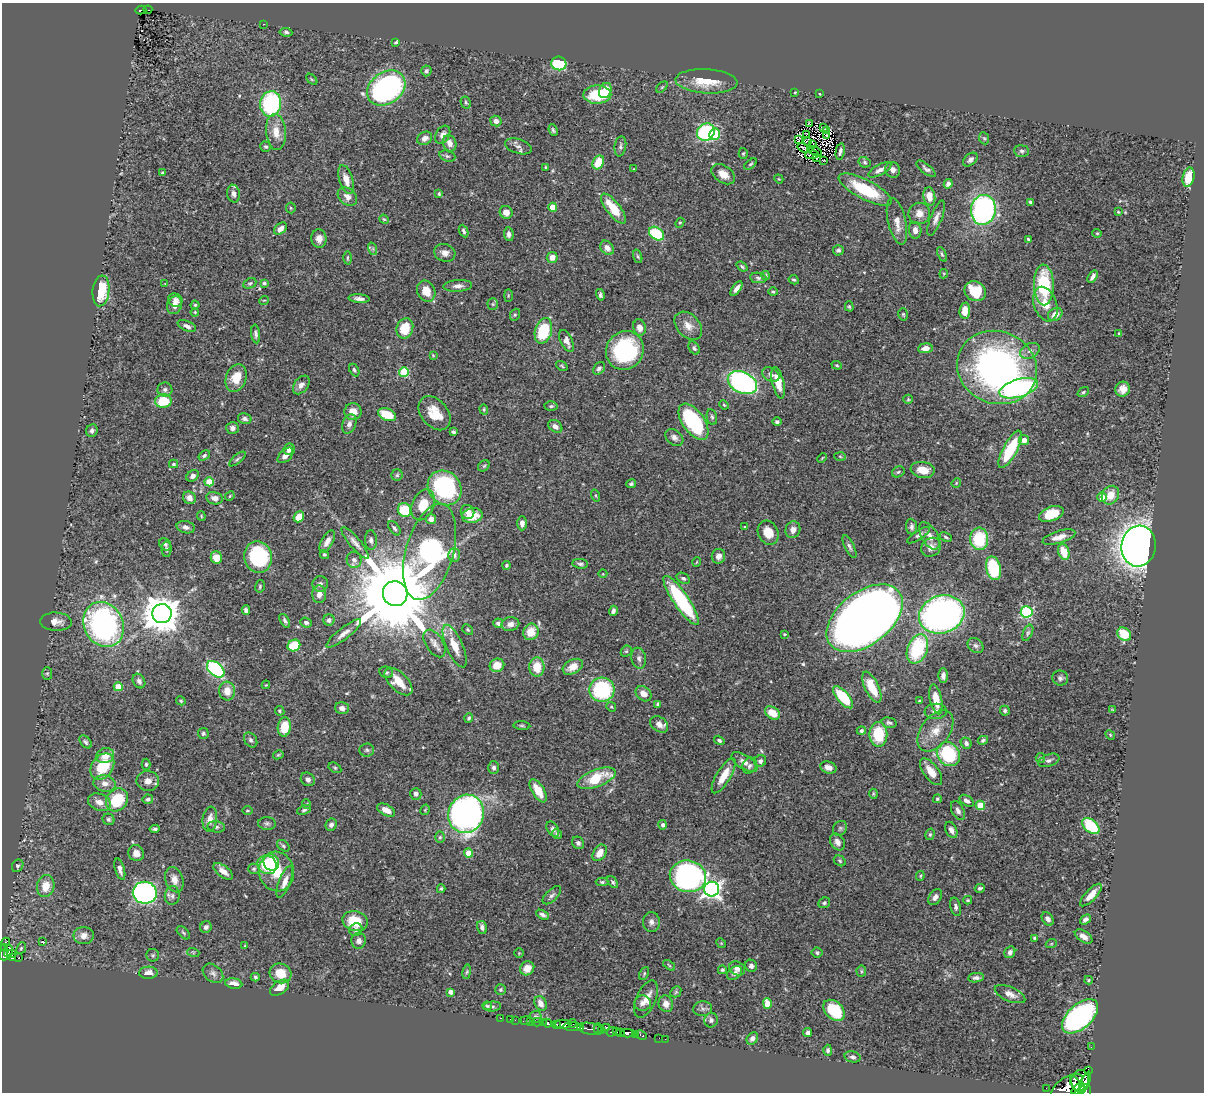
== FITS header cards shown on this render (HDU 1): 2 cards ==
NAXIS1  =                 1202
NAXIS2  =                 1090

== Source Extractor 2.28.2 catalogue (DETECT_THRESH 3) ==
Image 1202 x 1090 px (HDU 1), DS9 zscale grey, 1 PNG px = 1 image px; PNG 1206 x 1094 px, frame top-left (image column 1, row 1090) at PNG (2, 3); each listed source drawn as its Kron ellipse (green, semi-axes under 4 px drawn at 4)
Background 0.738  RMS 0.019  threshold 0.0573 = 3 sigma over >= 5 px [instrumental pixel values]
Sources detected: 495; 1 with non-positive FLUX_AUTO (blend fragments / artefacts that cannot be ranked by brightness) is neither listed nor drawn; the other 494 listed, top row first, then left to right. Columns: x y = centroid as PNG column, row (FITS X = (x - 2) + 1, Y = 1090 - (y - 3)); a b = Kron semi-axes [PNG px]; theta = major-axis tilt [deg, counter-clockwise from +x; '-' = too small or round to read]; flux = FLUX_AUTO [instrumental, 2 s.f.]
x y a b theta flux
141 10 5 3 - 9.4
148 10 4 2 - 4.5
264 24 3 2 - 1.8
286 32 6 4 -8 2.6
396 42 4 3 - 2.1
559 63 7 7 - 110
426 71 5 5 - 2.7
312 79 6 4 -45 1.5
706 81 31 12 -3 35
662 87 7 4 44 1.5
386 88 21 15 37 300
605 91 8 6 65 22
795 92 3 2 - 1.1
820 94 3 2 - 0.89
597 95 14 9 0 52
466 103 6 5 - 2.2
271 104 13 10 81 140
496 121 5 5 - 6.7
809 123 3 2 - 1.2
823 127 3 2 - 1.2
553 130 6 3 -67 2.3
826 131 2 2 - 0.67
276 132 18 10 -85 17
706 132 9 8 - 120
715 134 6 5 - 44
443 135 10 6 59 6.3
807 135 4 2 - 1.6
827 136 3 2 - 1.5
425 138 8 6 29 7.2
984 138 6 5 - 1.9
799 140 4 2 - 0.36
807 141 4 2 - 0.95
450 143 8 6 -68 8.3
813 144 4 2 - 1.9
518 146 13 7 -18 5.6
620 146 10 5 81 3.7
266 147 5 5 - 2.4
803 148 5 2 - 1.2
815 151 7 2 -29 0.48
840 151 8 4 78 3.3
1022 151 7 6 - 2.9
743 153 5 4 - 1.7
812 155 6 2 4 1.6
447 156 8 5 -18 2.6
817 157 3 2 - 1.4
824 160 3 2 - 1.8
970 160 8 5 43 4.5
598 162 7 5 64 30
864 162 6 5 - 2.4
751 164 7 4 38 2.1
545 167 4 3 - 1.5
634 169 3 2 - 0.78
926 169 11 5 -38 4
880 170 13 5 28 6.3
893 170 8 7 - 5.7
163 173 3 3 - 2.1
723 174 13 8 -34 14
1189 177 10 6 77 25
346 179 15 6 -73 13
779 179 5 3 - 1.1
948 184 5 4 - 4.1
865 190 29 9 -27 64
233 194 9 6 -80 5.9
439 194 3 3 - 1.6
929 196 9 5 -81 14
347 197 10 8 -40 8.5
1030 202 4 3 - 2.2
553 207 4 4 - 30
291 208 5 5 - 1.5
613 209 18 7 -52 35
983 210 15 12 81 260
506 212 6 6 - 9.5
1118 212 3 3 - 1.4
919 213 11 10 - 12
936 218 19 5 68 7.3
384 219 5 4 - 1.5
897 221 24 9 -77 13
680 223 5 4 - 1.5
280 229 7 5 41 6.6
915 230 8 6 -84 7.2
464 231 6 4 -64 2.6
1097 233 5 4 - 1.4
509 234 7 5 -83 4.7
656 234 8 6 -36 64
319 238 9 7 -83 8.2
1028 239 3 3 - 1.5
607 248 8 6 -52 7.9
373 249 6 4 -72 2.3
838 250 5 5 - 3
445 253 11 8 -17 7.8
942 254 8 4 -65 2.1
638 256 7 4 -71 2
552 257 5 5 - 8.2
348 258 6 2 90 1.6
742 266 6 3 -39 2.2
944 274 5 4 - 1.4
766 276 4 4 - 2.1
1093 277 7 3 54 4.6
758 278 8 5 -9 2.8
794 280 5 4 - 2.1
250 283 7 5 26 2.2
264 283 4 3 - 1.8
165 284 3 3 - 0.93
1044 285 20 10 -88 88
458 286 14 6 3 6.7
736 288 8 4 55 6.4
101 291 15 8 83 54
426 291 11 8 -63 20
975 291 11 9 -31 39
773 292 4 4 - 1.6
508 295 6 3 90 1.3
600 295 6 4 -76 3.3
359 299 10 4 -4 5.3
175 300 7 6 - 5.1
264 300 5 3 - 1.1
493 304 5 5 - 2.1
1045 304 18 11 -71 20
175 305 9 7 71 7.6
195 305 4 4 - 1.7
849 306 5 4 - 1.9
965 311 8 5 84 15
195 312 4 3 - 1.4
903 314 6 4 -74 1.9
1055 314 8 6 33 11
515 315 6 5 - 1.8
187 326 10 5 -23 5.2
688 326 16 11 -46 14
639 327 8 6 -75 9.1
405 328 10 8 70 36
543 331 13 8 73 70
256 334 9 4 -82 3.3
1119 334 3 3 - 2.1
566 341 12 6 -65 7.3
694 348 7 5 -57 2.9
925 348 7 5 6 9.8
625 350 20 18 54 140
1030 351 10 7 27 5.6
433 355 3 3 - 1.2
837 365 5 4 - 1.6
562 366 6 3 -36 1.6
997 367 40 36 -22 470
599 368 7 5 53 3.4
354 370 7 4 -62 2.7
404 372 5 5 - 64
771 375 9 6 -26 5.9
236 378 14 10 70 25
742 383 15 10 -26 290
778 383 16 6 -76 19
301 385 10 7 53 6.9
1019 388 20 9 16 250
1123 389 7 7 - 8.5
165 390 7 7 - 4.1
1083 392 6 4 36 2
908 399 5 4 - 1.6
163 401 8 7 - 41
724 405 5 3 - 1.2
551 406 6 4 2 2.4
484 409 5 4 - 1.6
353 412 8 8 - 13
435 413 19 13 -49 27
387 415 9 6 -22 32
712 417 8 5 -78 2.7
245 419 7 5 -14 3.3
693 422 21 11 -54 130
777 422 4 3 - 2.9
349 424 10 6 68 5.7
555 426 8 5 -35 6.3
232 428 6 6 - 4.2
92 431 6 5 - 3.7
453 432 4 3 - 2.7
674 437 10 7 -40 5.8
1024 440 5 5 - 9.3
289 449 6 5 - 6.9
1010 449 21 7 62 71
285 455 9 5 45 7.4
204 456 6 4 35 2.8
840 456 6 4 -3 1.8
822 458 5 3 - 1.2
237 459 10 4 40 2.6
173 464 4 4 - 2.1
484 466 6 5 - 2
923 470 12 8 -9 18
898 472 6 5 - 2.2
397 475 5 5 - 2.3
193 476 6 5 - 5.7
209 482 4 4 - 30
956 483 5 4 - 1.2
631 484 5 4 - 2.4
445 488 18 16 -49 150
596 495 6 3 -71 1.3
1110 495 10 8 56 17
230 496 5 4 - 1.5
1102 497 5 4 - 17
189 498 7 6 - 6.8
215 498 8 6 -12 8.3
423 505 16 10 67 29
404 510 7 6 - 49
467 512 7 6 - 6.8
1051 514 13 7 20 33
201 516 4 4 - 1.4
472 516 10 7 10 27
299 517 6 5 - 28
431 519 5 5 - 8.4
522 523 7 5 88 6.7
186 527 9 6 -14 5.3
745 527 3 3 - 1.2
911 527 8 5 -85 3.7
394 528 8 4 -53 3.1
793 530 8 7 - 7.7
768 533 12 10 -63 18
919 535 13 4 33 3.7
929 536 15 8 -60 9
946 537 6 3 -26 1.9
1059 537 17 6 17 10
979 539 11 9 -89 63
371 540 10 6 -87 4.1
327 542 12 6 61 7.8
355 543 20 5 -50 7.4
165 544 7 5 -48 3.3
1139 546 20 17 84 1200
849 547 12 4 -64 4
931 547 10 9 - 9.8
167 549 8 5 88 2.5
430 552 49 24 74 340
1064 552 8 5 -71 23
324 554 5 4 - 2
454 555 7 6 - 6.4
718 556 7 6 - 6.4
216 557 6 5 - 17
258 557 16 14 -78 110
354 560 8 7 - 5.5
697 562 4 3 - 1
580 564 8 5 -7 3.2
506 565 4 4 - 2.2
993 568 12 7 -76 77
603 574 4 3 - 0.91
683 578 7 5 -31 2.7
320 584 8 8 - 4.9
260 586 6 4 77 2
319 594 9 7 88 8.9
395 594 12 12 - 26000
681 600 29 7 -56 120
246 610 4 4 - 4
613 611 5 4 - 3.8
1027 612 6 5 - 140
162 614 9 9 - 3200
942 614 23 19 19 600
865 618 43 26 38 2500
329 620 5 5 - 3.7
285 621 7 4 -58 3.4
56 622 16 9 -3 10
306 622 6 4 -21 3
498 623 5 4 - 3.7
104 624 23 19 -62 330
510 624 9 7 8 6.5
468 630 6 4 -40 1.9
531 632 8 7 - 22
1028 633 8 4 66 2.5
344 634 22 5 38 10
784 634 3 3 - 1.2
1124 634 7 6 - 38
434 643 15 8 -58 9.3
294 645 6 5 - 47
975 645 9 6 -42 4.1
455 646 23 8 -66 23
917 649 15 10 68 88
626 651 6 5 - 1.8
639 658 10 7 -79 5.3
497 665 7 6 - 19
537 667 9 7 90 25
573 667 11 7 29 15
216 669 10 6 -41 170
386 672 7 5 -21 2.7
47 673 6 5 - 2.1
943 676 7 4 -90 5.8
1060 678 8 7 - 4
139 681 7 6 - 4.3
398 681 17 9 -45 24
266 685 4 3 - 1.1
118 687 4 4 - 24
872 687 17 7 -65 28
602 690 12 12 - 110
227 691 9 8 - 16
643 694 9 6 -43 10
843 697 14 6 -49 58
936 699 15 6 -78 26
181 701 5 4 - 1.7
919 701 3 3 - 1.3
658 704 4 3 - 2.4
611 707 5 4 - 1.9
342 708 7 6 - 6.9
1112 710 4 3 - 1.1
280 711 5 4 - 2
936 711 11 7 5 5.8
1005 711 5 4 - 2.7
772 713 8 6 -32 22
469 718 5 4 - 2.1
889 723 7 5 -14 3.1
659 724 10 7 -37 8.1
522 726 8 3 -5 1.8
284 727 9 6 81 31
861 731 4 4 - 3.6
935 731 23 14 54 24
203 733 5 5 - 2.8
878 734 12 9 90 52
1110 735 5 4 - 1.6
251 740 8 6 -57 3.5
719 740 5 4 - 2.8
983 740 5 4 - 2.4
85 742 7 5 -49 2.9
966 743 6 5 - 4.5
367 750 7 6 - 3.3
948 754 13 10 -50 100
278 755 5 3 - 1.6
105 756 9 7 19 15
1040 758 5 4 - 1.5
1049 760 11 6 20 4.3
760 761 6 5 - 3.9
744 762 15 7 -32 8
146 764 5 4 - 2
102 766 14 10 55 56
750 766 8 7 - 4.3
828 767 8 6 -16 7.8
335 768 7 4 -30 1.9
494 768 6 5 - 4
931 772 16 7 -53 16
724 776 20 7 59 23
596 778 20 8 21 50
308 779 7 6 - 4.8
148 781 11 10 - 10
105 783 11 8 -8 8.7
538 791 13 6 -59 22
416 794 6 5 - 4.3
873 794 5 3 - 1.6
148 799 5 4 - 2.6
937 799 4 4 - 1.6
117 800 12 10 53 57
967 801 8 5 -32 4.7
99 802 12 8 -22 11
307 804 5 3 - 1.2
980 805 4 4 - 33
304 810 7 4 24 2.5
386 810 10 5 -28 12
425 810 5 3 - 1.3
247 811 5 2 - 1.2
958 811 10 6 -64 5.8
466 814 19 17 68 600
109 819 6 5 - 2.7
210 819 12 7 83 10
267 823 9 6 -5 3.5
331 825 6 5 - 3.9
663 825 5 4 - 3.6
1091 826 10 6 -41 72
216 827 9 5 -7 3.3
840 828 8 6 55 2.9
155 829 5 3 - 2.7
553 829 8 5 -56 4.7
951 830 8 5 -65 6
557 834 5 4 - 2.2
930 834 6 4 74 1.9
440 837 5 5 - 1.9
837 842 9 6 -55 6.8
578 843 7 5 -48 4.4
283 846 7 5 -39 2.4
136 853 8 7 - 11
468 853 4 4 - 22
600 853 9 6 56 16
840 861 6 5 - 2.1
271 862 8 7 - 43
267 865 10 9 - 39
18 866 6 5 - 2.6
120 869 11 4 -74 6.5
254 869 6 5 - 2.2
223 871 11 5 -37 11
277 872 20 17 -78 37
688 876 18 15 -13 360
920 876 5 4 - 1.8
174 880 13 9 -73 9.8
285 882 17 6 68 9.8
602 882 6 4 0 1.9
613 882 7 4 -52 2.5
46 886 11 8 79 18
980 888 5 4 - 2.6
441 889 4 3 - 1.8
712 889 7 7 - 440
145 893 12 11 - 390
552 895 11 5 44 4.2
1091 895 14 5 46 14
172 896 9 7 78 4.3
935 897 9 6 56 5.8
968 900 4 3 - 1.7
824 903 6 5 - 2.5
956 907 9 5 -76 3.6
542 915 6 4 -30 3.8
1048 919 7 5 -55 5.7
1085 919 6 4 38 4
355 921 13 10 -16 33
651 922 10 8 -89 6.3
206 927 6 5 - 3.8
482 927 7 5 -76 4.7
356 930 7 6 - 3.8
183 933 8 4 -45 2.3
84 936 10 8 -1 9.2
1084 936 10 5 -33 7.5
1034 938 3 3 - 2.5
359 941 8 7 - 5.5
6 942 4 3 - 1.6
42 942 4 2 - 0.9
721 943 5 4 - 1.4
1051 944 5 3 - 1.2
245 946 4 4 - 1.2
5 947 3 2 - 7
21 948 6 4 66 2
8 951 6 3 76 92
193 952 6 4 -18 1.4
1010 952 6 5 - 4.9
519 953 5 5 - 1.3
817 953 5 5 - 2.8
12 954 4 2 - 5.9
4 955 5 3 - 34
153 955 6 6 - 2.3
13 958 3 2 - 8.7
19 958 3 2 - 7.5
669 965 7 3 -38 1.7
751 966 6 6 - 4.7
527 968 7 6 - 13
737 969 8 6 -33 5.7
722 970 4 4 - 1.8
861 971 5 5 - 1.7
467 972 7 3 81 1.9
148 973 9 6 2 8.7
213 973 11 8 -40 5.3
280 973 11 9 -24 25
644 973 7 4 64 1.9
735 973 8 5 36 4.3
255 977 4 3 - 2
976 978 8 4 7 3.6
1089 980 4 4 - 1.5
234 984 9 5 -9 9.7
279 988 11 6 36 17
500 990 5 5 - 2
450 992 4 4 - 5.7
676 992 6 5 - 1.7
1010 994 16 7 -23 9
646 999 20 10 66 14
540 1003 7 6 - 7
643 1003 8 8 - 6.2
666 1004 8 7 - 8.6
767 1004 5 4 - 22
487 1006 5 4 - 1.9
492 1007 9 5 5 2.8
703 1009 9 7 4 4.5
834 1010 12 8 -43 48
1080 1016 22 12 42 310
535 1017 6 5 - 3.4
501 1018 3 2 - 6.4
510 1019 3 2 - 1.5
515 1020 2 2 - 1.9
711 1020 7 6 - 3.9
525 1021 5 3 - 7.4
530 1021 4 2 - 1.4
537 1022 5 2 - 20
543 1023 3 2 - 15
547 1023 4 3 - 72
572 1023 4 3 - 28
556 1024 4 3 - 36
563 1024 8 4 0 140
572 1027 9 3 -1 70
607 1027 4 3 - 33
581 1028 3 3 - 23
598 1028 5 4 - 41
590 1029 13 6 -11 68
602 1031 3 2 - 4.9
617 1031 3 2 - 39
611 1032 5 4 - 59
620 1032 3 2 - 9.2
628 1033 7 4 -3 90
808 1033 4 4 - 4.1
636 1035 3 2 - 4.9
641 1035 6 3 -25 11
659 1038 2 2 - 2
665 1039 3 2 - 0.98
752 1039 6 5 - 4.7
1091 1047 3 2 - 1.7
828 1050 5 4 - 2.8
853 1057 8 5 -15 3.4
1088 1070 4 2 - 31
1080 1081 10 9 - 370
1085 1083 12 3 67 490
1076 1084 8 4 -62 200
1067 1086 18 9 32 540
1046 1088 2 2 - 2.3
1078 1089 7 4 39 250
1085 1091 7 6 - 330
At the frame edge (FLAGS 8, measured only in part): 2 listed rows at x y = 4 955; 1085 1091
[1 non-positive-flux detection neither listed nor drawn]